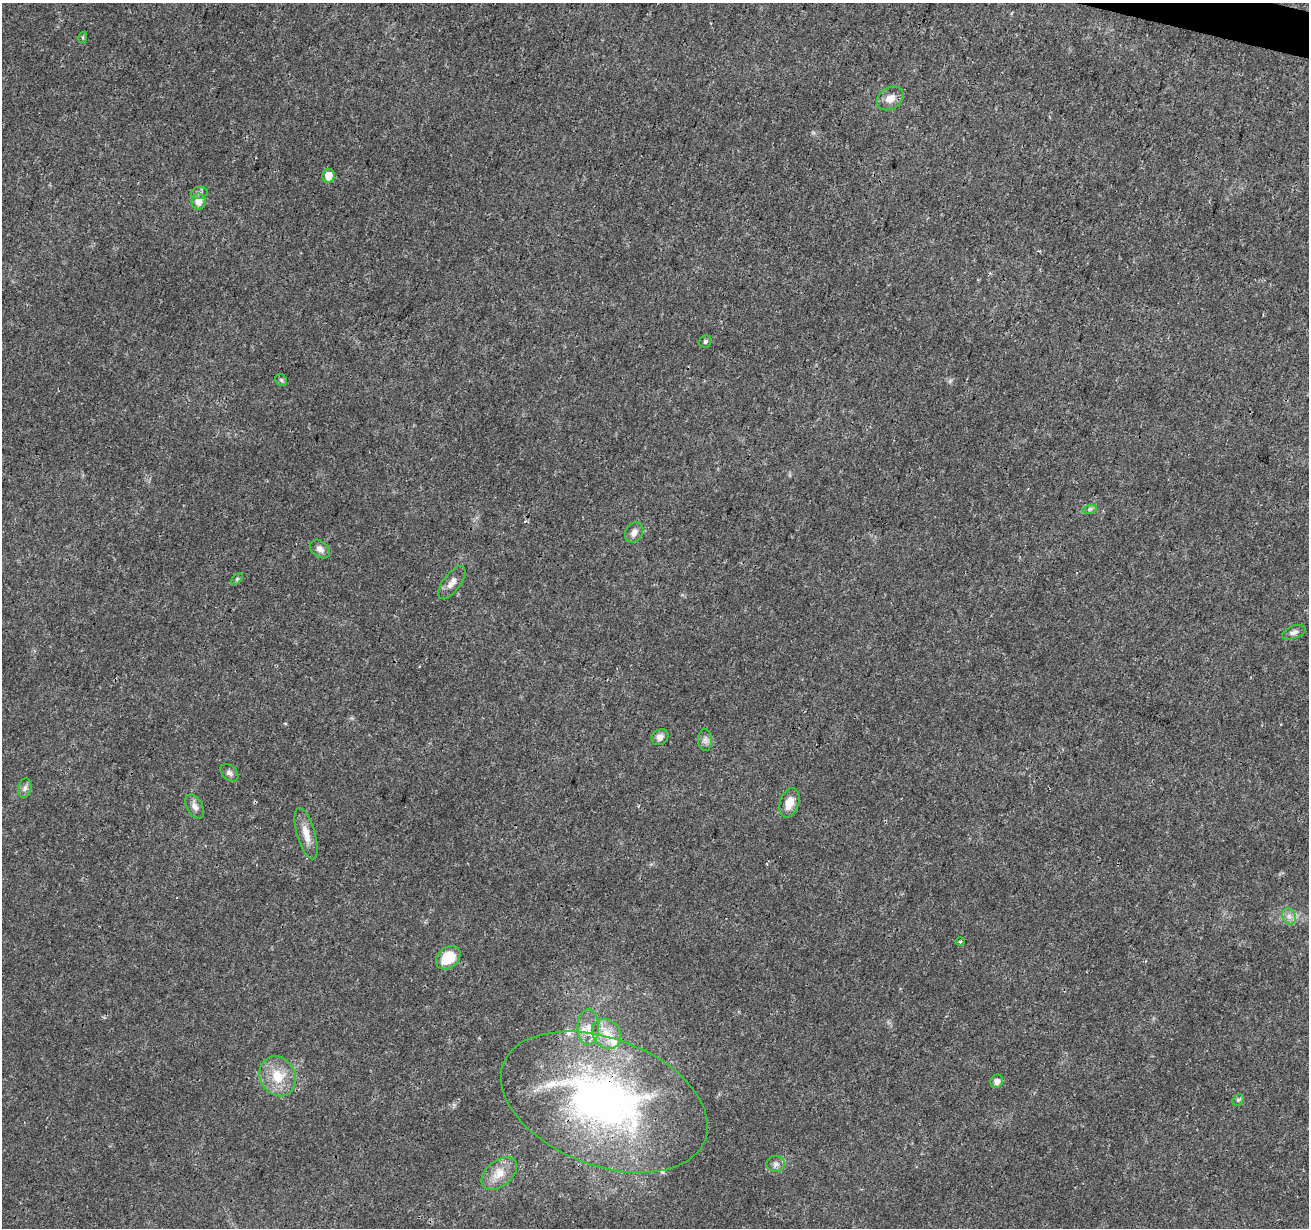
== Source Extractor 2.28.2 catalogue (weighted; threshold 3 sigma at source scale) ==
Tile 10 of 4 x 4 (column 2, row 3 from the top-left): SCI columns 1314-2620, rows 1510-2735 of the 5235 x 5407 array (HDU 1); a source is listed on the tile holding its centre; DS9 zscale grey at full resolution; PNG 1311 x 1230 px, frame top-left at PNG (2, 3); each listed source drawn as its Kron ellipse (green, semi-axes under 4 px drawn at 4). Shown black and unused: <1% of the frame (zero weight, under 3 of 4 exposures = <1% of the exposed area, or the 3 px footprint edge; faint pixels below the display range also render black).
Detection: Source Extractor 2.28.2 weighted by HDU 2 'WHT'; one run over the whole footprint, this tile lists its part. Background 0.0247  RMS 0.0022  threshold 0.0101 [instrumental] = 3 sigma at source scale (4.5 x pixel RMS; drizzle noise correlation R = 1.50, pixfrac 1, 0.0396/0.0396 arcsec/px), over >= 5 px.
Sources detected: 34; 3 inside a brighter listed object's ellipse — not listed separately; the other 31 listed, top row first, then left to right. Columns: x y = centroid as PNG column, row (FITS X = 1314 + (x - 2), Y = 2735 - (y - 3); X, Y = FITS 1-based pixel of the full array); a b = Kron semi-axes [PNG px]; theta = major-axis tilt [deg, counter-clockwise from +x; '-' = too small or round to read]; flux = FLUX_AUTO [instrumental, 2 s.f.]
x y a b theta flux
83 37 5 3 - 0.26
890 98 14 10 34 2.1
328 176 7 6 - 2.4
199 193 8 6 13 0.73
199 201 8 7 - 2.2
705 342 6 6 - 0.48
281 380 7 5 -46 0.41
1090 509 7 4 18 0.44
634 532 11 8 56 1.4
320 549 11 8 -39 1.1
237 579 7 4 46 0.34
452 583 19 8 54 1.7
1294 632 12 6 21 0.92
660 737 9 7 39 1.1
705 740 11 7 -89 0.93
229 773 10 7 -43 0.79
25 788 10 6 79 0.81
789 803 15 9 72 2.8
195 806 13 8 -60 1.2
306 834 26 9 -74 2.7
1289 916 8 6 -69 0.94
960 941 4 3 - 0.25
448 958 13 10 40 5.9
588 1027 18 11 90 2.8
606 1034 16 13 -51 3.5
278 1076 21 17 -61 6
997 1081 7 6 - 0.96
1238 1100 6 5 - 0.4
604 1102 108 63 -21 84
776 1164 9 8 - 0.93
499 1173 20 12 39 3.5
Overlapping masked pixels (flux is a lower limit): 1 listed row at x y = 604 1102